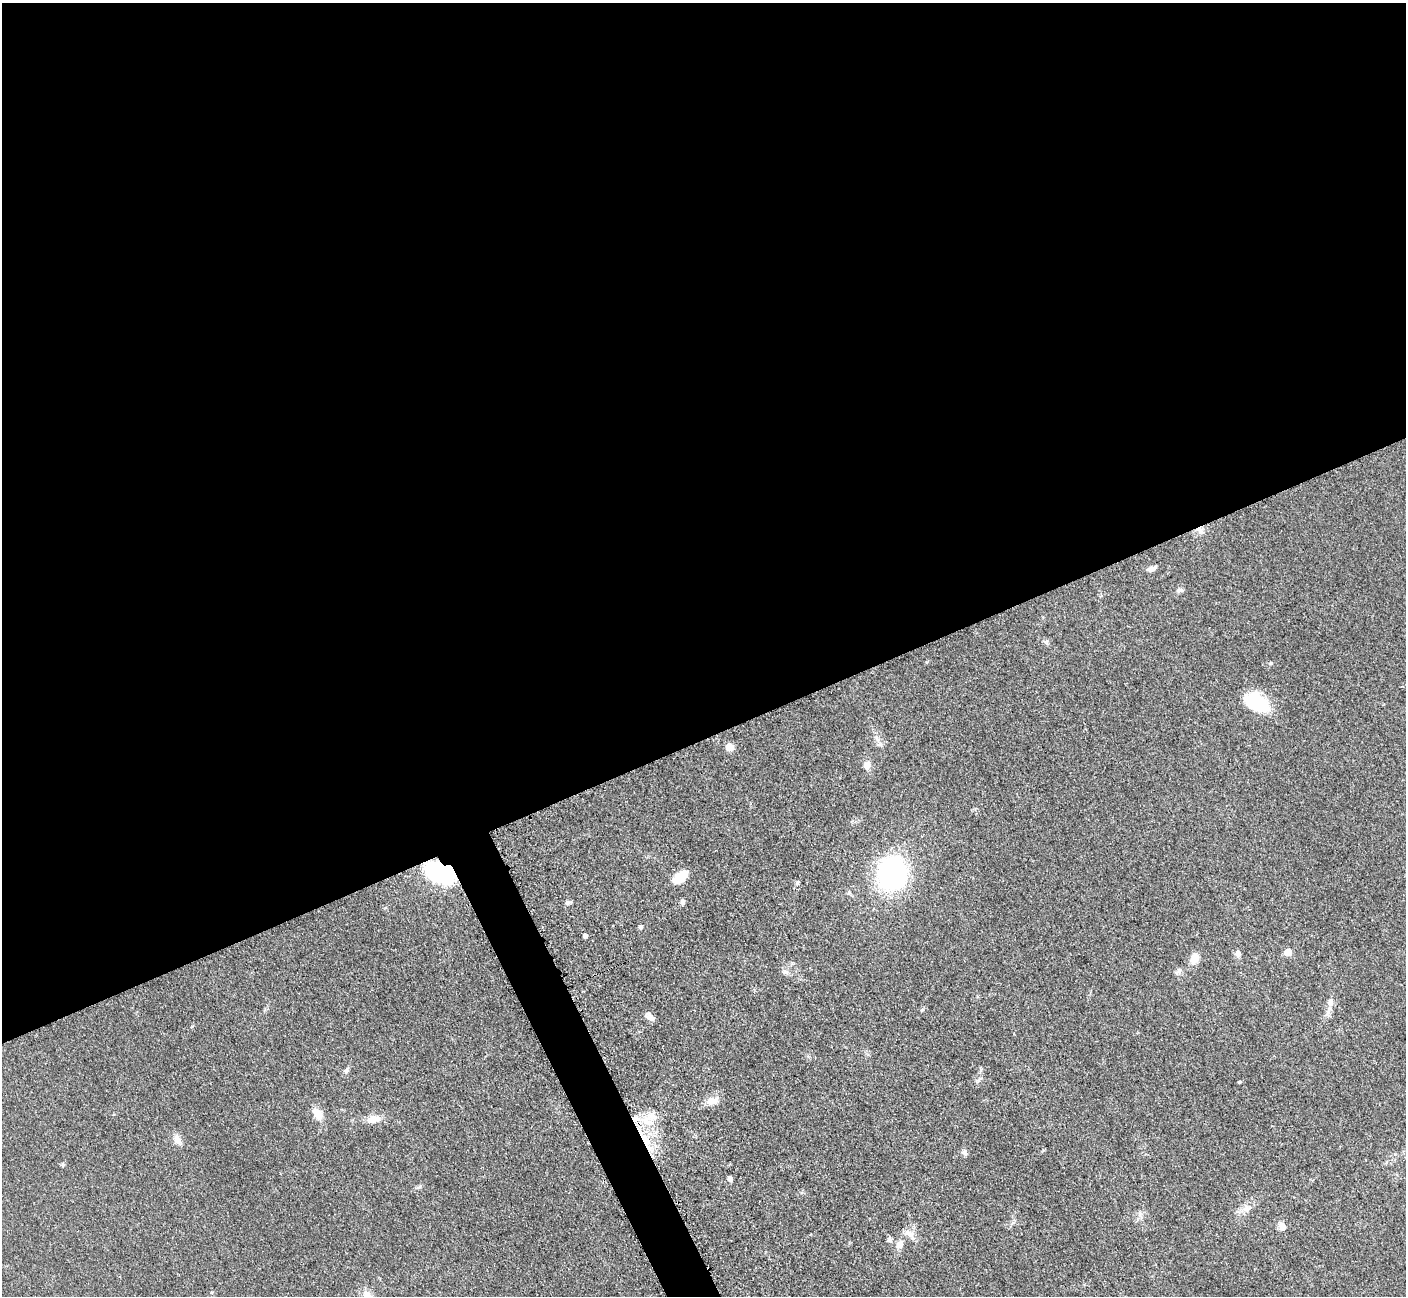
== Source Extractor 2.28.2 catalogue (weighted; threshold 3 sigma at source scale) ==
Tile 2 of 4 x 4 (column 2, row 1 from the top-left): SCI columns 1423-2826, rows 4179-5472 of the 5699 x 5661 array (HDU 1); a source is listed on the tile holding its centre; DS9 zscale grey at full resolution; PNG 1408 x 1298 px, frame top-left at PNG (2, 3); no overlay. Shown black and unused: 58% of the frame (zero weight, under 3 of 5 exposures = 4% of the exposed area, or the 3 px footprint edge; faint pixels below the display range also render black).
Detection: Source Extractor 2.28.2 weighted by HDU 2 'WHT'; one run over the whole footprint, this tile lists its part. Background 0.0521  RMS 0.0055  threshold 0.0248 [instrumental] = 3 sigma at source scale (4.5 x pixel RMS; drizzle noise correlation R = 1.50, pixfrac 1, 0.05/0.05 arcsec/px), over >= 5 px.
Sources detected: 42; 1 inside a brighter object's white glare — not listed; the other 41 listed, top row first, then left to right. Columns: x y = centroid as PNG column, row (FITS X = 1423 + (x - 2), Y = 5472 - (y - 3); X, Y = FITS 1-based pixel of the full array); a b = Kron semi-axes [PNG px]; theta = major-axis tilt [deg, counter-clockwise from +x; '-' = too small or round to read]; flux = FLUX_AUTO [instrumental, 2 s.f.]
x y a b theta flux
1201 531 7 4 -72 1.5
1151 569 11 6 23 2.3
1180 590 9 5 -7 1.4
1271 663 5 4 - 0.67
1258 703 29 17 -33 24
880 744 6 6 - 1.4
729 747 7 7 - 5.8
867 765 11 8 76 3.2
440 872 19 12 -21 87
892 873 26 23 81 110
680 877 17 10 33 9.1
797 883 6 5 - 0.98
682 902 7 5 -76 1.4
568 903 10 4 17 1.2
640 927 7 6 - 1.1
585 936 4 4 - 1.9
1288 952 5 5 - 9.2
1238 954 8 7 - 2.5
1195 958 12 8 62 6.1
1179 971 7 6 - 1.6
786 972 8 6 -3 1.7
1330 1002 9 7 89 2.4
651 1017 12 7 -32 3
346 1070 10 5 65 1.4
1239 1082 5 3 - 0.53
712 1101 17 9 14 5.5
318 1114 13 8 -57 7.1
651 1116 18 6 29 5.5
635 1118 9 7 24 3.8
374 1119 19 10 15 5.5
645 1138 13 8 -78 7.2
177 1139 15 8 -61 3.7
964 1153 8 6 -68 1.5
63 1165 7 3 -71 0.61
730 1179 5 4 - 2.4
419 1187 7 4 19 0.95
1246 1209 11 8 52 3.5
1282 1227 9 7 -63 3.5
910 1235 20 7 -53 3.7
889 1240 6 6 - 1.7
899 1244 10 8 57 3.5
Overlapping masked pixels (flux is a lower limit): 3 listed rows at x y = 440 872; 635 1118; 645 1138
Unlisted compact peaks at least as high as the median listed source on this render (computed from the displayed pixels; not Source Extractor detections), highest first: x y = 922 1010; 981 1070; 192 1026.